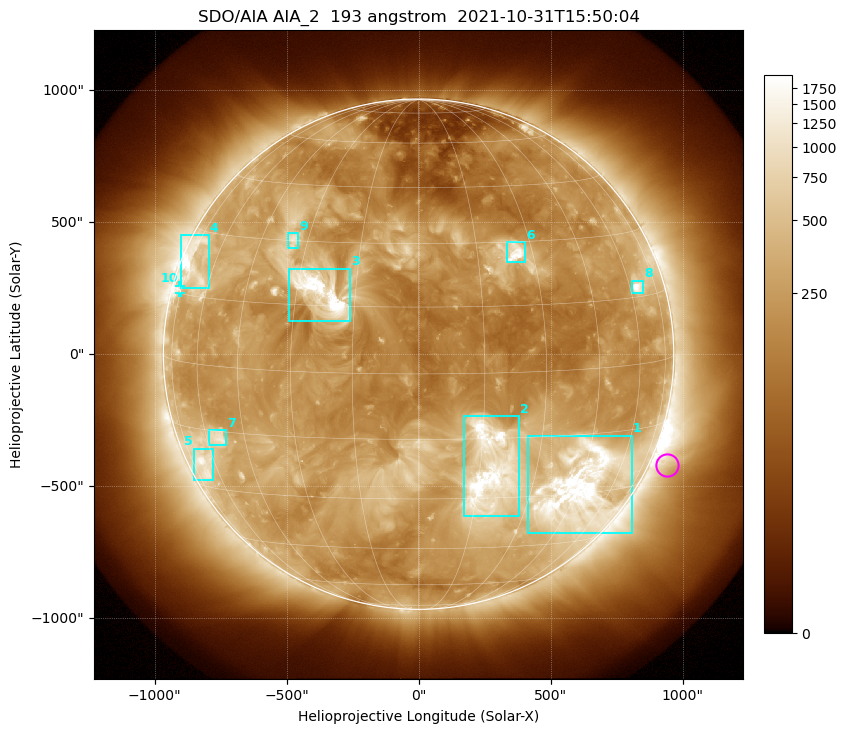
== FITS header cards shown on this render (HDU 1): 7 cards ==
TELESCOP= 'SDO/AIA '           / For AIA: SDO/AIA
INSTRUME= 'AIA_2   '           / For AIA: AIA_ATA1, AIA_ATA2, AIA_ATA3 or AIA_AT
WAVELNTH=                  193 / [angstrom] Wavelength
WAVEUNIT= 'angstrom'           / Wavelength unit: angstrom
DATE-OBS= '2021-10-31T15:50:04.846' / [ISO] Date when observation started; ISO 8
CTYPE1  = 'HPLN-TAN'           / CTYPE1: HPLN
CTYPE2  = 'HPLT-TAN'           / CTYPE2: HPLT

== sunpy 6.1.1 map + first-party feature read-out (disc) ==
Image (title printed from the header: SDO/AIA AIA_2  193 angstrom  2021-10-31T15:50:04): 1024 x 1024 px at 2.4 arcsec/px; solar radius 967 arcsec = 403 px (full disc in frame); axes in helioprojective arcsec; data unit not stated in the header (colour bar unlabelled)
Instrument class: DISC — disc imager (sunpy class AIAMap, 193 A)
Bright regions (active regions / flare kernels): reference = the median radial profile (limb darkening/brightening removed); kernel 9 px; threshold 5 sigma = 518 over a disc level ~224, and >= 1.15x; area >= 12 px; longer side >= 10 px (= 24 arcsec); searched inside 0.97 R_sun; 10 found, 10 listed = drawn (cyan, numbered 1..; 1 of them under ~33 arcsec drawn as corner ticks so the feature stays visible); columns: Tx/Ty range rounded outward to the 5 arcsec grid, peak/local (2 s.f.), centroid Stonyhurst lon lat
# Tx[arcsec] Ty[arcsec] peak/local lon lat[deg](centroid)
1 415..810 -680..-310 13 +46 -29
2 170..380 -615..-235 13 +18 -23
3 -490..-260 125..325 14 -24 +18
4 -900..-795 250..450 8.2 -70 +22
5 -855..-780 -480..-355 5.9 -66 -24
6 330..405 345..425 7.6 +25 +27
7 -795..-730 -345..-285 5.5 -55 -17
8 805..850 230..280 10 +64 +17
9 -495..-455 400..460 4.8 -34 +30
10 -910..-900 230..260 3.5 -76 +16
Off-limb structures (1.02-1.3 R_sun): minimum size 162 px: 5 found; the strongest spans PA ~215..270 deg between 1.02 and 1.3 R_sun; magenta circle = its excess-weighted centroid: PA ~245 deg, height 1.07 R_sun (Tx ~940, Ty ~-420 arcsec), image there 1.8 x the reference